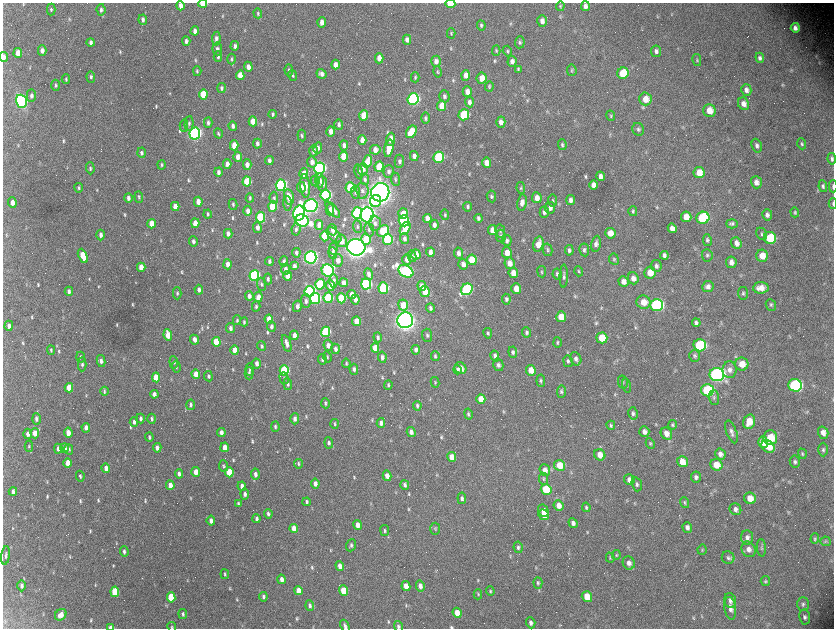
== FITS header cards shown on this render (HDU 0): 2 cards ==
NAXIS1  =                 1663 / length of data axis 1
NAXIS2  =                 1252 / length of data axis 2

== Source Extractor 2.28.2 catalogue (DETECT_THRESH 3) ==
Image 1663 x 1252 px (HDU 0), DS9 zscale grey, zoomed out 1/2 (1 PNG px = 2 x 2 image px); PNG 836 x 630 px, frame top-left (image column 2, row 1251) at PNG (3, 3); each listed source drawn as its Kron ellipse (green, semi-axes under 4 px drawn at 4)
Background 2930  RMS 53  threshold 159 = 3 sigma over >= 5 px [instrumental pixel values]
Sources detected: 855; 88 cannot appear on this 1/2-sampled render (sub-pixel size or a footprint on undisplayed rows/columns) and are neither listed nor drawn; of the other 767, the 500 brightest by FLUX_AUTO listed and drawn (267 fainter detections omitted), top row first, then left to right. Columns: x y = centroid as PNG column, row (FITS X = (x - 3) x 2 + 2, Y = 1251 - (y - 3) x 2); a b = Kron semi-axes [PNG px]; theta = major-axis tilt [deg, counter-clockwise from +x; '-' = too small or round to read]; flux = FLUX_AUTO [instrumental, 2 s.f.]
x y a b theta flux
203 4 4 3 - 3.1e+05
450 4 5 3 - 2.8e+05
181 6 4 3 - 6.7e+04
560 6 5 4 - 1.6e+04
585 6 5 4 - 4.9e+04
51 10 6 4 89 2.1e+04
101 10 6 4 -85 3.3e+04
258 13 5 3 - 1.7e+04
143 20 5 4 - 3.8e+04
542 21 6 4 87 6.2e+04
322 22 5 4 - 6.9e+04
481 25 5 4 - 2.2e+04
795 28 5 4 - 5.7e+04
195 31 4 3 - 6.1e+04
451 33 5 3 - 1.6e+04
216 39 7 4 81 4.1e+04
407 40 5 4 - 5.2e+04
186 41 5 3 - 4.0e+04
520 42 6 5 - 2.5e+04
91 43 4 3 - 3.6e+04
235 46 5 3 - 3.9e+04
217 49 6 4 -85 3.6e+04
42 51 5 4 - 5.4e+04
496 51 5 4 - 1.7e+04
508 51 5 4 - 1.8e+04
656 51 6 5 - 3.9e+04
18 53 5 4 - 1.6e+05
4 57 5 3 - 5.4e+04
218 57 5 4 - 2.6e+04
379 58 5 4 - 9.5e+04
760 58 5 4 - 3.7e+04
232 59 5 3 - 1.6e+04
697 60 6 4 -77 1.8e+04
436 61 5 4 - 5.3e+04
512 61 5 4 - 5.3e+04
335 65 5 4 - 7.3e+04
248 67 5 3 - 7.3e+04
518 69 4 3 - 1.9e+04
289 70 6 4 -89 2.7e+04
572 70 5 5 - 1.9e+04
197 71 5 3 - 1.6e+04
438 72 6 4 -77 1.6e+04
623 73 6 5 - 4.3e+05
322 74 5 4 - 4.5e+04
240 75 5 4 - 1.8e+05
293 75 6 4 -78 2.0e+04
466 75 5 4 - 8.6e+04
91 77 6 4 -87 2.4e+04
415 77 5 3 - 1.6e+04
482 78 5 5 - 1.3e+05
66 79 4 3 - 1.6e+04
56 85 5 4 - 2.1e+04
489 86 5 4 - 1.7e+04
221 88 5 3 - 2.3e+04
746 90 6 5 - 6.1e+04
467 92 5 4 - 8.6e+04
203 94 5 4 - 3.3e+05
31 95 6 4 -90 4.2e+04
444 96 6 5 - 3.1e+04
413 99 6 5 - 2.8e+06
645 99 6 6 - 1.2e+05
21 101 6 5 - 3.6e+06
469 102 5 4 - 4.8e+04
743 104 6 5 - 8.0e+04
442 106 5 4 - 2.1e+05
709 110 6 6 - 1.6e+05
273 114 4 3 - 2.2e+04
364 115 5 4 - 2.5e+05
464 115 5 5 - 7.1e+05
611 116 5 4 - 1.6e+04
425 118 6 4 89 2.4e+04
253 121 5 4 - 1.6e+05
501 122 5 4 - 6.9e+04
189 123 7 4 87 3.0e+04
208 123 5 3 - 3.0e+04
339 124 5 4 - 3.9e+04
184 126 6 3 -89 1.7e+04
233 126 4 3 - 3.8e+04
638 129 6 6 - 2.9e+04
331 131 5 4 - 8.0e+04
411 132 7 5 58 3.3e+05
195 133 6 5 - 4.1e+06
218 133 5 3 - 1.8e+04
302 135 6 4 -84 2.1e+04
391 139 6 4 86 1.0e+05
362 140 5 4 - 9.1e+04
257 144 5 3 - 4.6e+04
562 144 5 4 - 2.2e+04
802 144 6 4 -71 2.1e+04
234 145 5 4 - 2.1e+05
344 145 5 4 - 4.6e+04
757 146 7 5 -71 3.9e+04
318 148 6 4 80 4.6e+04
389 148 9 4 80 2.0e+05
375 150 5 5 - 9.1e+04
313 151 5 4 - 4.4e+04
141 153 5 4 - 2.9e+04
343 156 5 4 - 2.6e+05
414 156 5 4 - 5.6e+04
238 157 5 4 - 9.5e+04
439 157 5 5 - 1.1e+06
832 159 6 4 -82 2.9e+04
269 161 4 3 - 4.6e+04
368 161 6 4 74 2.1e+05
399 161 7 5 88 3.6e+04
312 162 5 4 - 7.3e+04
487 163 5 4 - 1.1e+05
227 164 5 3 - 7.2e+04
161 165 5 2 - 1.8e+04
247 165 5 4 - 7.0e+04
379 167 5 4 - 3.2e+05
90 168 6 3 -87 2.1e+04
319 168 6 5 - 3.4e+06
363 169 6 5 - 6.9e+04
388 171 6 5 - 4.0e+04
218 172 4 3 - 4.6e+04
359 172 7 3 -77 2.9e+04
699 173 5 5 - 1.8e+05
304 174 5 4 - 1.6e+05
601 176 5 4 - 7.0e+04
365 179 5 4 - 2.6e+04
395 179 6 4 -84 2.1e+04
320 180 7 4 -88 5.2e+04
315 181 5 4 - 6.9e+04
247 182 5 4 - 4.2e+05
756 182 6 5 - 6.9e+04
322 184 8 5 -86 8.1e+04
281 185 5 5 - 2.7e+06
594 185 5 4 - 7.8e+04
305 186 12 5 -84 1.2e+05
823 186 6 4 -80 3.1e+04
833 186 6 2 89 2.6e+04
301 187 5 4 - 7.5e+04
350 187 5 4 - 5.4e+05
79 188 4 3 - 1.9e+04
521 188 6 4 -83 1.9e+04
362 191 8 6 -83 5.1e+04
355 192 6 4 -82 3.2e+04
380 192 9 9 - 1.1e+07
326 195 5 5 - 2.1e+06
491 196 6 4 -81 2.8e+04
139 197 6 3 -85 1.8e+04
289 197 7 5 -77 1.6e+05
128 198 5 3 - 4.6e+04
250 198 4 3 - 1.7e+04
274 198 6 4 -85 2.5e+04
537 198 5 5 - 9.6e+04
571 200 5 4 - 5.0e+04
376 201 6 5 - 4.7e+05
553 201 6 4 -83 2.0e+04
198 202 5 3 - 9.2e+04
12 203 5 4 - 8.1e+04
287 203 7 4 -87 3.0e+04
522 203 8 5 79 6.9e+04
833 204 5 2 - 1.8e+04
233 205 6 3 -75 2.3e+04
175 206 4 3 - 1.3e+05
311 206 6 6 - 4.5e+06
273 207 5 4 - 5.6e+05
468 207 5 3 - 2.3e+04
550 208 6 5 - 4.8e+04
330 210 5 3 - 7.1e+04
333 210 10 4 -49 6.7e+04
248 211 5 3 - 6.1e+04
633 211 5 4 - 2.1e+04
544 212 5 4 - 3.5e+04
795 212 5 4 - 1.9e+04
299 213 7 5 77 4.4e+06
357 213 6 5 - 2.2e+06
403 213 5 5 - 1.4e+05
208 214 4 3 - 1.8e+04
367 215 7 6 - 6.0e+06
445 215 5 3 - 1.8e+04
767 215 5 5 - 4.2e+04
260 217 5 4 - 7.7e+05
686 217 5 5 - 1.3e+05
427 218 4 4 - 8.3e+04
478 218 4 3 - 2.6e+04
703 218 6 6 - 1.3e+06
302 221 7 6 - 3.6e+06
404 221 5 5 - 8.6e+05
195 223 5 4 - 8.9e+04
375 223 7 6 - 4.1e+04
151 224 5 3 - 1.7e+05
732 224 6 4 -1 2.6e+04
319 225 5 4 - 7.8e+04
434 225 5 4 - 4.8e+04
357 226 6 4 -82 1.9e+04
257 227 5 4 - 5.7e+04
405 228 7 4 58 2.3e+05
672 228 5 4 - 8.6e+04
296 229 6 4 84 2.9e+04
332 230 5 4 - 5.7e+04
369 230 7 5 -82 2.8e+04
492 230 5 4 - 1.3e+05
383 231 6 5 - 3.8e+05
500 231 6 5 - 2.3e+04
610 233 5 5 - 1.4e+05
228 234 5 3 - 5.1e+04
762 234 6 5 - 2.5e+04
101 235 5 3 - 4.4e+04
334 235 9 5 -49 4.6e+04
325 236 5 4 - 5.7e+05
501 236 6 5 - 2.5e+04
770 238 6 6 - 5.2e+05
366 239 5 5 - 2.6e+05
388 239 5 5 - 1.2e+06
404 239 5 4 - 4.3e+04
707 240 6 4 -80 2.6e+04
193 241 5 3 - 3.7e+04
341 241 6 5 - 9.9e+04
507 241 5 4 - 3.8e+04
736 243 6 5 - 6.3e+04
538 244 8 5 74 1.5e+05
596 244 8 5 80 4.9e+04
356 247 9 8 - 9.8e+06
333 249 6 4 84 2.7e+04
548 250 6 4 -77 2.5e+04
569 250 5 4 - 3.0e+04
584 250 6 5 - 3.0e+04
430 252 4 3 - 5.7e+04
296 253 5 3 - 3.1e+04
333 253 6 4 -82 4.3e+04
458 253 5 4 - 5.5e+04
507 253 5 5 - 1.2e+05
416 254 5 4 - 1.3e+05
664 255 4 4 - 3.8e+04
707 255 6 5 - 2.5e+04
83 256 7 4 -66 2.6e+05
412 256 6 4 -78 2.2e+04
762 256 6 6 - 1.6e+05
311 257 6 5 - 4.6e+06
407 259 5 4 - 7.5e+04
614 259 6 5 - 1.9e+04
338 260 6 5 - 9.0e+04
472 260 5 5 - 3.1e+05
269 261 4 3 - 2.8e+04
284 261 5 4 - 3.6e+04
731 262 6 5 - 6.4e+04
509 263 6 5 - 1.0e+05
228 264 5 4 - 8.1e+04
463 264 5 4 - 7.5e+04
294 266 4 3 - 4.4e+04
656 266 6 5 - 4.0e+04
141 267 4 4 - 1.6e+05
286 269 5 4 - 6.1e+04
328 270 6 6 - 2.4e+06
406 271 8 5 -31 3.2e+06
579 271 5 4 - 1.6e+04
542 272 6 4 -83 1.8e+04
513 273 5 4 - 1.2e+05
650 273 6 5 - 1.8e+05
369 274 6 4 -80 5.4e+04
557 274 5 4 - 2.8e+04
254 276 5 4 - 2.4e+06
287 276 5 3 - 9.9e+04
564 276 11 4 89 3.3e+04
633 278 6 5 - 7.0e+04
268 279 5 3 - 2.6e+04
333 281 7 4 -89 4.6e+04
623 281 5 5 - 8.6e+04
344 283 4 4 - 7.4e+04
261 284 6 4 -84 2.5e+04
320 284 5 5 - 7.9e+05
366 284 5 5 - 1.9e+06
330 285 5 4 - 1.5e+05
422 286 5 4 - 7.9e+04
708 286 6 5 - 5.2e+04
383 288 6 5 - 1.0e+06
761 288 8 5 6 1.2e+05
467 289 6 5 - 1.6e+06
516 289 5 5 - 1.6e+05
199 290 5 3 - 4.9e+04
69 291 4 3 - 4.1e+04
310 291 5 5 - 2.5e+06
425 292 5 4 - 1.9e+05
177 293 6 4 90 2.3e+04
743 293 6 5 - 2.5e+04
352 295 4 3 - 8.0e+04
249 296 5 3 - 4.7e+04
258 297 5 4 - 9.3e+04
315 298 5 5 - 2.0e+06
328 298 5 4 - 1.0e+06
341 298 5 4 - 6.1e+05
355 299 5 4 - 7.0e+04
506 299 5 4 - 3.1e+04
306 301 7 5 -88 4.4e+04
643 302 7 6 - 1.5e+05
403 305 5 5 - 2.3e+05
657 305 6 6 - 2.5e+06
771 305 6 5 - 2.4e+04
297 306 6 4 77 4.2e+04
256 307 5 3 - 2.2e+04
431 308 4 3 - 3.2e+04
561 317 5 5 - 2.0e+05
269 319 4 4 - 1.9e+05
237 320 5 3 - 1.7e+04
405 320 8 8 - 9.1e+06
357 321 5 4 - 1.8e+05
244 322 4 2 - 1.8e+04
696 323 4 3 - 3.3e+04
9 326 5 3 - 4.9e+04
271 327 5 4 - 3.8e+04
231 328 5 4 - 4.5e+04
326 332 5 4 - 8.7e+05
526 332 5 4 - 2.7e+04
488 333 5 4 - 2.2e+04
168 335 6 3 -82 2.4e+05
294 335 5 3 - 6.8e+04
427 335 6 5 - 2.6e+04
378 337 5 3 - 3.5e+04
602 338 5 5 - 3.9e+05
195 340 5 3 - 6.7e+04
216 342 5 4 - 3.8e+05
287 343 9 3 -73 5.8e+04
557 343 5 4 - 1.8e+04
328 345 6 4 -82 7.0e+04
700 345 6 6 - 1.0e+06
262 346 5 3 - 2.2e+04
375 348 5 4 - 1.7e+05
335 349 5 3 - 3.9e+04
51 350 5 3 - 2.0e+04
235 350 4 4 - 1.5e+05
416 350 4 3 - 3.8e+04
513 352 5 4 - 3.6e+04
435 356 5 3 - 1.8e+04
495 356 5 4 - 4.4e+04
694 356 6 5 - 2.4e+04
80 357 5 3 - 1.8e+04
327 357 5 3 - 1.6e+04
382 357 5 4 - 4.0e+04
322 359 5 4 - 2.8e+04
576 359 7 5 -65 4.2e+04
101 361 6 4 -81 4.4e+04
568 361 6 4 -79 2.8e+04
174 362 6 4 -84 2.2e+04
346 363 5 3 - 1.6e+04
82 364 7 4 88 2.7e+04
257 364 5 3 - 5.3e+04
742 364 6 6 - 1.5e+05
498 365 6 5 - 3.5e+04
176 367 6 3 -86 1.6e+04
460 368 6 5 - 9.2e+04
354 369 5 3 - 3.2e+04
250 370 6 4 -82 1.8e+04
284 370 5 4 - 1.0e+06
457 370 4 3 - 2.3e+04
531 370 5 5 - 1.7e+05
730 370 8 7 - 6.6e+04
249 373 6 3 -89 2.2e+04
196 374 4 3 - 1.4e+05
717 374 7 6 - 5.1e+06
208 376 5 3 - 2.5e+04
156 377 5 4 - 2.7e+05
284 378 6 3 -73 1.5e+04
541 381 6 4 -84 2.2e+04
435 382 5 3 - 1.6e+04
623 382 6 5 - 2.2e+04
288 384 6 4 -84 2.3e+04
388 385 5 3 - 1.9e+04
795 385 7 6 - 2.4e+06
627 386 7 4 -75 1.9e+04
69 388 5 3 - 2.0e+05
707 390 6 6 - 1.3e+06
104 391 4 3 - 1.6e+04
561 391 6 4 87 2.5e+04
154 394 4 3 - 5.0e+04
714 397 7 5 -88 2.5e+04
481 399 5 4 - 2.1e+05
326 403 5 3 - 2.0e+04
191 405 5 3 - 2.8e+04
417 406 5 3 - 2.6e+04
633 413 6 4 -77 3.2e+04
468 414 5 3 - 2.2e+04
140 418 5 3 - 3.3e+04
36 419 6 4 -88 3.5e+04
152 419 5 3 - 2.4e+04
295 419 5 4 - 4.3e+04
134 422 5 3 - 3.8e+04
749 422 7 5 73 1.5e+05
381 423 5 4 - 5.4e+04
335 424 5 3 - 1.6e+04
611 425 4 4 - 2.0e+04
673 425 5 4 - 1.9e+04
275 427 5 3 - 2.1e+04
86 428 5 3 - 6.3e+04
221 432 4 3 - 6.1e+04
411 432 5 4 - 5.6e+04
644 432 5 5 - 5.7e+04
731 432 12 5 -70 4.3e+04
35 433 5 4 - 1.3e+05
68 433 5 3 - 1.2e+05
823 433 6 5 - 8.3e+04
28 434 5 4 - 5.5e+04
666 434 6 5 - 9.1e+04
149 437 4 3 - 2.3e+04
770 438 7 6 - 3.2e+05
763 442 5 5 - 3.3e+05
329 443 6 4 -83 3.3e+04
650 444 5 4 - 1.8e+04
29 446 6 3 -87 1.7e+04
768 446 7 5 -41 2.5e+05
225 447 5 3 - 1.3e+05
65 448 5 3 - 7.6e+04
157 448 5 3 - 5.4e+04
58 449 5 3 - 4.9e+04
69 449 5 3 - 1.9e+04
823 450 7 5 -90 2.6e+04
720 454 5 5 - 6.0e+04
802 454 5 4 - 1.5e+04
600 455 6 5 - 1.3e+05
452 457 5 4 - 1.5e+05
795 461 6 5 - 2.9e+04
682 462 6 5 - 1.4e+05
68 463 4 3 - 1.4e+05
298 464 5 3 - 1.9e+04
560 465 5 5 - 2.4e+05
716 465 6 5 - 1.9e+05
224 466 5 3 - 1.7e+04
106 468 4 3 - 1.1e+05
545 470 6 5 - 7.9e+04
196 472 5 3 - 1.1e+05
229 472 5 4 - 4.2e+05
179 474 5 3 - 4.0e+04
255 474 5 4 - 4.5e+04
80 476 5 3 - 2.3e+04
387 476 5 4 - 9.3e+04
696 477 5 5 - 3.8e+04
543 479 6 4 -84 1.6e+04
629 480 6 5 - 7.7e+04
315 484 5 3 - 5.9e+04
637 484 7 5 -73 3.3e+04
170 485 5 3 - 9.3e+04
405 485 5 3 - 3.4e+04
242 486 5 3 - 7.9e+04
546 489 5 5 - 5.8e+05
13 491 4 3 - 3.3e+04
245 494 5 4 - 4.2e+04
462 498 6 4 -82 3.4e+04
750 498 6 5 - 1.5e+05
307 502 4 3 - 2.4e+04
685 503 5 4 - 1.8e+04
238 504 4 3 - 2.2e+04
559 505 5 5 - 9.5e+04
586 507 5 3 - 1.7e+04
735 509 6 5 - 4.9e+04
543 511 6 5 - 1.1e+05
268 514 5 3 - 2.8e+04
544 515 6 4 -42 8.3e+04
257 519 4 3 - 3.4e+04
211 521 5 3 - 5.4e+04
573 523 5 4 - 4.5e+04
358 525 5 4 - 9.8e+04
687 527 5 4 - 4.7e+04
294 528 4 3 - 1.1e+05
435 529 6 5 - 1.9e+04
385 531 5 4 - 1.9e+04
747 537 7 6 - 5.2e+04
815 539 5 4 - 1.7e+04
826 541 5 5 - 1.8e+04
351 545 6 4 69 3.2e+04
518 547 6 4 -81 2.8e+04
761 548 8 4 -87 2.5e+04
748 549 8 7 - 7.9e+04
702 550 5 4 - 1.6e+04
124 551 5 3 - 2.9e+04
6 555 9 4 83 3.0e+04
616 555 5 4 - 1.5e+04
610 557 5 3 - 1.6e+04
728 558 6 6 - 2.9e+04
629 563 7 6 - 6.0e+04
340 566 5 4 - 8.8e+04
225 574 5 3 - 1.9e+04
282 579 5 3 - 6.5e+04
765 581 5 4 - 1.7e+04
538 583 6 4 -87 2.3e+04
22 586 5 3 - 3.7e+04
406 586 5 4 - 1.1e+05
420 586 5 4 - 5.1e+04
298 590 4 4 - 1.1e+05
343 591 5 4 - 2.9e+05
490 591 5 3 - 1.6e+04
115 592 5 4 - 4.3e+05
478 594 5 4 - 1.6e+04
171 597 5 4 - 4.9e+05
263 597 5 3 - 3.1e+04
587 597 5 5 - 2.5e+05
730 601 8 5 -74 4.9e+04
803 604 7 6 - 3.2e+04
310 606 5 4 - 2.9e+04
730 608 11 6 -81 6.1e+04
457 613 5 4 - 1.4e+05
183 614 5 3 - 2.5e+04
61 615 6 5 - 8.5e+04
805 617 7 5 -80 3.7e+04
531 623 5 4 - 4.3e+04
345 626 6 3 -67 3.4e+04
398 626 5 4 - 2.8e+04
111 627 3 2 - 8.9e+04
172 627 5 4 - 1.6e+04
At the frame edge (FLAGS 8, measured only in part): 12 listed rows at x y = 203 4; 450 4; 181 6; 51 10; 4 57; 832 159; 833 186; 833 204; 345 626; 398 626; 111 627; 172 627
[267 fainter detections neither listed nor drawn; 88 sub-pixel or undisplayed-footprint detections neither listed nor drawn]